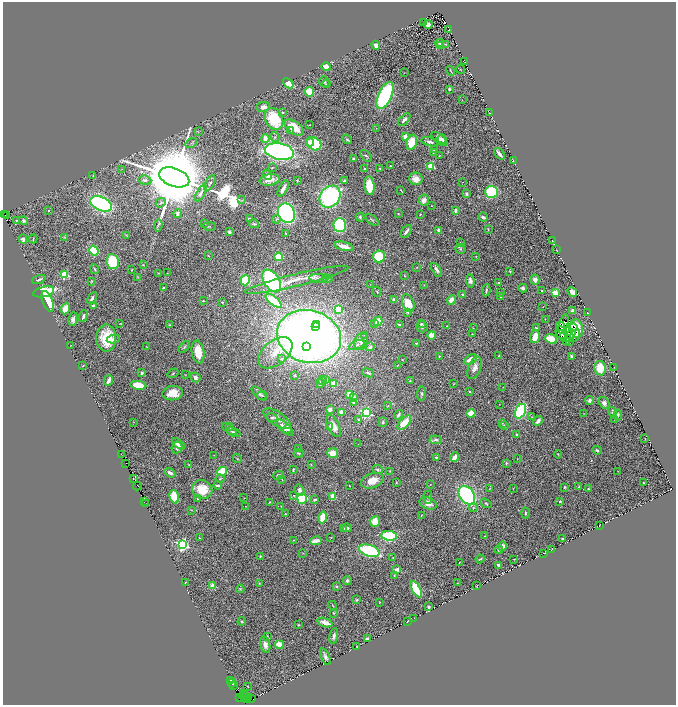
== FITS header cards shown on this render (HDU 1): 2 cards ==
NAXIS1  =                 1347
NAXIS2  =                 1405

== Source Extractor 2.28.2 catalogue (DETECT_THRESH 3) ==
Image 1347 x 1405 px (HDU 1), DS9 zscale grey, zoomed out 1/2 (1 PNG px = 2 x 2 image px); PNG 678 x 707 px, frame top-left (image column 2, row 1405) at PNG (3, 2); each listed source drawn as its Kron ellipse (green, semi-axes under 4 px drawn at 4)
Background 1.83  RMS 0.062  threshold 0.187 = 3 sigma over >= 5 px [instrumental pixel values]
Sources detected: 451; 46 cannot appear on this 1/2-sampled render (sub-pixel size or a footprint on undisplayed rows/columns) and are neither listed nor drawn; the other 405 listed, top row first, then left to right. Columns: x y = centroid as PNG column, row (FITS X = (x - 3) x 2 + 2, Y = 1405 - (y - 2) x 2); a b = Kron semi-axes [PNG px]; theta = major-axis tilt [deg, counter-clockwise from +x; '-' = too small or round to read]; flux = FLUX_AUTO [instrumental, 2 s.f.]
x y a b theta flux
423 23 2 1 - 3.1
428 24 4 4 - 32
449 30 2 1 - 5.3
440 43 4 3 - 22
445 44 4 3 - 11
376 45 4 3 - 52
440 46 3 2 - 7.2
464 62 2 1 - 2.3
326 67 4 3 - 140
461 69 4 2 - 7.7
451 71 5 1 - 10
404 73 2 1 - 4.4
324 81 5 5 - 24
288 83 6 3 -41 220
326 84 4 3 - 11
449 89 3 2 - 20
309 92 5 4 - 300
385 95 14 6 66 1600
462 100 2 2 - 3.4
263 107 7 5 9 71
282 113 4 3 - 15
490 113 2 1 - 4.2
274 119 11 8 -63 580
404 120 8 3 47 46
309 125 3 2 - 6.1
294 128 11 6 -35 310
376 128 2 1 - 5.1
291 131 3 2 - 11
198 132 4 2 - 7.3
275 137 5 4 - 26
405 137 2 2 - 280
265 138 4 3 - 95
347 139 5 3 - 16
439 139 9 4 -40 51
442 139 5 3 - 20
310 142 4 3 - 92
412 142 7 5 71 350
430 142 9 3 -13 39
191 143 6 3 37 16
314 144 7 6 - 650
435 149 3 3 - 33
279 151 15 8 -11 3700
433 153 3 2 - 8
499 154 7 2 -51 67
366 156 7 4 -46 23
439 156 4 3 - 9.4
354 159 3 3 - 19
513 161 3 2 - 6.2
391 166 2 2 - 7.9
431 166 3 3 - 650
272 168 3 2 - 8.8
380 168 2 2 - 6.1
122 169 2 2 - 5.3
365 169 2 2 - 62
93 175 3 2 - 6.7
267 175 5 3 - 57
174 177 16 9 -20 220000
416 179 7 6 - 120
145 180 7 4 -7 41
270 180 10 5 10 93
344 180 3 2 - 13
297 181 2 2 - 7.1
463 182 2 1 - 3
210 183 9 3 62 28
369 186 9 5 -84 320
283 189 9 3 62 75
401 190 4 1 - 7.3
491 192 6 6 - 660
201 193 9 3 61 40
467 194 4 3 - 24
330 197 12 9 52 2200
242 200 4 2 - 8
424 200 5 5 - 79
161 203 5 3 - 17
101 204 11 6 -25 2300
432 206 2 1 - 5.9
49 210 2 2 - 13
455 210 3 2 - 50
286 213 10 8 -61 2800
398 213 3 3 - 9.3
178 214 4 3 - 36
420 214 2 2 - 12
5 215 2 1 - 27
6 215 3 1 - 19
360 217 4 3 - 20
483 217 5 3 - 37
249 219 3 3 - 22
276 219 4 3 - 13
16 220 2 2 - 6.1
372 220 7 2 -38 14
23 221 4 4 - 29
205 224 2 2 - 10
254 224 5 3 - 14
158 225 6 3 85 16
340 225 7 6 - 1300
209 226 6 2 0 9.2
439 230 4 3 - 41
488 230 4 2 - 7.8
406 231 7 3 53 46
229 232 3 3 - 25
286 234 3 2 - 6.5
127 235 4 3 - 11
64 237 4 4 - 12
23 239 4 3 - 36
33 239 4 1 - 8.6
552 241 2 1 - 6.5
460 243 2 2 - 5.1
344 246 10 3 -14 120
460 249 5 5 - 25
557 249 2 1 - 3.2
94 251 5 4 - 740
208 255 3 2 - 6
379 256 6 6 - 400
476 256 3 2 - 5.9
279 257 4 4 - 510
113 262 7 6 - 570
143 265 4 2 - 6.5
417 267 3 2 - 5.5
95 269 5 3 - 16
132 270 3 2 - 6.4
436 270 8 3 -59 43
510 271 4 3 - 12
158 273 3 2 - 7.2
167 273 3 2 - 5.1
65 275 3 3 - 920
404 276 3 2 - 8.5
138 277 3 2 - 5.6
319 278 9 4 -5 49
39 279 7 3 22 26
327 279 5 3 - 11
245 280 5 4 - 450
297 280 53 6 14 230
535 280 5 4 - 86
92 281 3 2 - 8.6
272 281 12 7 -55 1900
470 281 7 4 -85 53
499 282 2 2 - 20
370 284 3 2 - 3.5
424 285 4 2 - 7.2
163 288 2 2 - 27
523 288 4 4 - 48
486 290 6 2 81 22
542 291 2 2 - 10
44 292 10 5 13 780
377 292 5 2 - 9.7
572 292 5 3 - 59
501 293 4 3 - 11
555 293 3 2 - 580
463 295 3 2 - 21
500 297 3 2 - 11
92 298 7 3 62 35
394 299 2 2 - 95
451 300 5 4 - 93
48 301 11 5 -68 310
203 301 2 2 - 21
273 301 9 4 -39 510
222 302 2 2 - 30
408 303 9 6 -68 220
93 306 3 2 - 26
543 307 2 2 - 5
65 309 6 4 67 190
338 309 4 3 - 440
573 311 4 4 - 68
408 312 4 4 - 17
587 313 2 1 - 5.6
83 316 6 2 67 36
73 319 7 4 79 47
545 319 3 2 - 7.2
378 321 5 3 - 160
374 323 4 3 - 18
120 324 2 2 - 5.9
317 324 3 3 - 480
421 324 2 2 - 32
563 324 10 4 74 17
169 325 3 2 - 9.9
399 325 3 3 - 24
447 326 2 1 - 6.9
560 326 5 1 - 11
315 327 3 3 - 520
422 327 6 5 - 34
573 327 4 2 - 26
473 328 2 1 - 3.5
536 328 3 2 - 9.7
577 328 9 6 -82 230
568 331 3 1 - 38
561 333 7 5 -66 18
472 334 2 1 - 6
365 335 3 2 - 7.2
431 335 4 4 - 150
309 336 32 26 -15 14000
570 336 7 3 57 7.7
575 336 7 3 60 35
535 337 6 4 74 130
563 337 2 1 - 6.5
106 338 13 10 -90 410
113 339 6 4 9 54
551 339 6 4 -23 210
361 341 8 6 72 59
570 341 2 1 - 8.2
567 342 3 1 - 9.7
416 343 3 2 - 11
70 345 3 2 - 5.6
357 345 8 3 23 35
146 346 2 1 - 5
307 346 3 3 - 490
184 347 7 3 42 15
370 347 4 4 - 23
198 352 11 6 -80 210
275 353 20 12 39 240
439 356 2 2 - 14
499 356 3 2 - 7.1
571 356 3 3 - 17
281 359 4 3 - 15
470 359 7 3 29 120
402 360 2 2 - 7.4
398 365 4 1 - 4.7
83 366 2 1 - 7.1
475 368 12 6 69 70
600 368 7 5 -81 270
614 368 2 1 - 3.6
142 373 4 4 - 27
173 373 6 3 33 17
368 373 6 3 -21 27
185 375 2 2 - 5.3
295 375 2 2 - 9.4
195 377 5 4 - 46
109 380 5 2 - 65
326 380 4 3 - 13
322 381 5 3 - 25
410 381 4 3 - 8.1
320 383 5 3 - 32
333 384 4 4 - 150
453 384 3 2 - 7
138 385 8 4 -9 260
503 387 2 2 - 4.1
469 391 2 2 - 25
173 393 10 7 7 180
259 393 9 4 -41 32
349 394 3 3 - 150
422 394 7 4 85 28
262 396 5 3 - 15
354 398 3 3 - 160
590 400 4 4 - 40
353 403 2 2 - 36
604 403 6 5 - 44
499 404 2 2 - 3.7
388 406 4 2 - 9.6
330 409 3 2 - 110
520 411 8 5 62 1600
342 412 3 3 - 160
612 412 5 3 - 18
366 413 3 3 - 2100
471 413 4 3 - 240
584 413 2 2 - 3.6
399 415 5 3 - 35
618 415 5 4 - 23
532 417 4 2 - 8.4
272 418 5 4 - 21
277 419 16 7 -32 72
614 419 2 2 - 4.3
359 420 4 4 - 18
538 421 5 3 - 48
134 422 2 2 - 4.9
383 422 5 4 - 21
404 423 9 4 48 230
502 423 4 3 - 9.5
504 425 4 3 - 14
330 426 3 2 - 17
333 426 12 5 -64 140
229 427 4 3 - 8
285 428 10 4 -44 110
230 429 8 3 -34 26
287 429 5 3 - 33
234 432 7 3 -25 31
517 435 2 2 - 76
645 438 2 1 - 6.2
436 440 6 4 -4 29
178 444 7 4 -36 65
358 444 2 1 - 3.4
177 447 6 5 - 38
299 448 2 2 - 31
597 450 5 3 - 19
299 453 5 3 - 16
333 453 5 5 - 140
121 454 2 2 - 49
558 454 4 3 - 12
214 455 2 2 - 4.1
436 457 3 3 - 19
454 457 5 3 - 86
237 459 5 2 - 10
517 459 3 1 - 4.5
126 463 2 1 - 28
506 463 3 2 - 19
189 465 2 1 - 6.6
311 465 3 2 - 6.3
293 470 3 2 - 10
377 470 5 4 - 24
222 471 5 4 - 450
390 471 4 2 - 6.8
618 471 3 2 - 5.4
170 473 6 3 -32 32
278 475 5 3 - 21
133 479 2 1 - 6.5
220 479 4 3 - 14
282 479 3 2 - 6.7
372 481 12 7 19 150
396 483 3 3 - 9.5
644 483 2 2 - 8.6
218 485 4 2 - 28
430 485 3 2 - 5.1
137 486 4 2 - 68
349 486 2 2 - 10
564 487 2 2 - 13
579 487 3 2 - 13
489 488 4 1 - 5
513 488 3 2 - 4.4
202 489 10 9 - 300
588 489 4 3 - 11
299 490 6 4 -58 40
294 495 3 3 - 14
467 495 10 7 -53 2200
333 496 4 4 - 120
174 497 7 4 -74 360
428 497 7 4 -89 21
198 498 4 3 - 11
244 498 2 1 - 3.4
302 498 5 4 - 850
315 499 3 2 - 26
560 501 3 3 - 17
144 502 2 1 - 54
269 502 3 2 - 8.6
145 503 2 1 - 38
428 503 9 5 -22 110
486 503 6 3 -32 15
246 506 3 2 - 3.9
281 506 2 2 - 3.7
474 508 4 4 - 19
192 510 3 2 - 6.2
525 513 5 3 - 17
285 514 2 2 - 12
421 515 2 2 - 4.5
322 518 6 4 78 200
375 521 5 5 - 170
599 525 2 1 - 3.8
343 528 3 2 - 9.6
347 528 4 3 - 30
389 536 8 5 -6 1100
484 536 2 2 - 3.9
331 537 3 2 - 5.5
200 538 2 2 - 9.8
562 539 2 2 - 42
293 540 3 2 - 7.6
316 541 6 3 10 100
183 545 3 3 - 3100
502 546 5 3 - 98
499 549 4 4 - 15
551 549 2 1 - 3.2
369 551 10 6 -18 1200
303 553 3 2 - 6
544 553 2 1 - 3.3
260 556 4 3 - 9.8
393 558 3 2 - 6.1
480 559 4 3 - 14
514 559 2 1 - 3.7
459 562 2 1 - 4.5
499 565 3 2 - 60
397 570 2 2 - 210
394 576 4 3 - 8.8
347 580 4 4 - 26
185 582 3 2 - 6.6
259 583 3 2 - 6.2
457 583 3 2 - 4
213 586 2 2 - 250
336 586 2 2 - 29
477 586 3 1 - 4.9
240 589 4 4 - 12
416 589 9 4 -59 500
356 600 3 2 - 15
379 602 2 1 - 3.6
333 605 5 2 - 9.2
428 607 3 2 - 24
334 613 4 3 - 12
414 618 2 1 - 3
242 621 4 3 - 14
407 621 3 1 - 7
325 622 8 3 -19 110
298 625 2 2 - 12
267 636 4 3 - 10
334 636 8 3 80 35
367 639 3 2 - 44
265 645 8 5 -77 75
279 645 4 4 - 140
357 647 2 2 - 4.5
325 657 9 3 -67 37
231 681 4 3 - 13
232 683 4 4 - 20
233 686 2 2 - 12
247 686 2 1 - 4.4
243 693 3 1 - 26
243 696 4 1 - 30
245 696 2 1 - 120
239 698 3 1 - 17
249 698 3 1 - 2.7
251 698 2 1 - 39
247 699 2 1 - 44
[46 sub-pixel or undisplayed-footprint detections neither listed nor drawn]